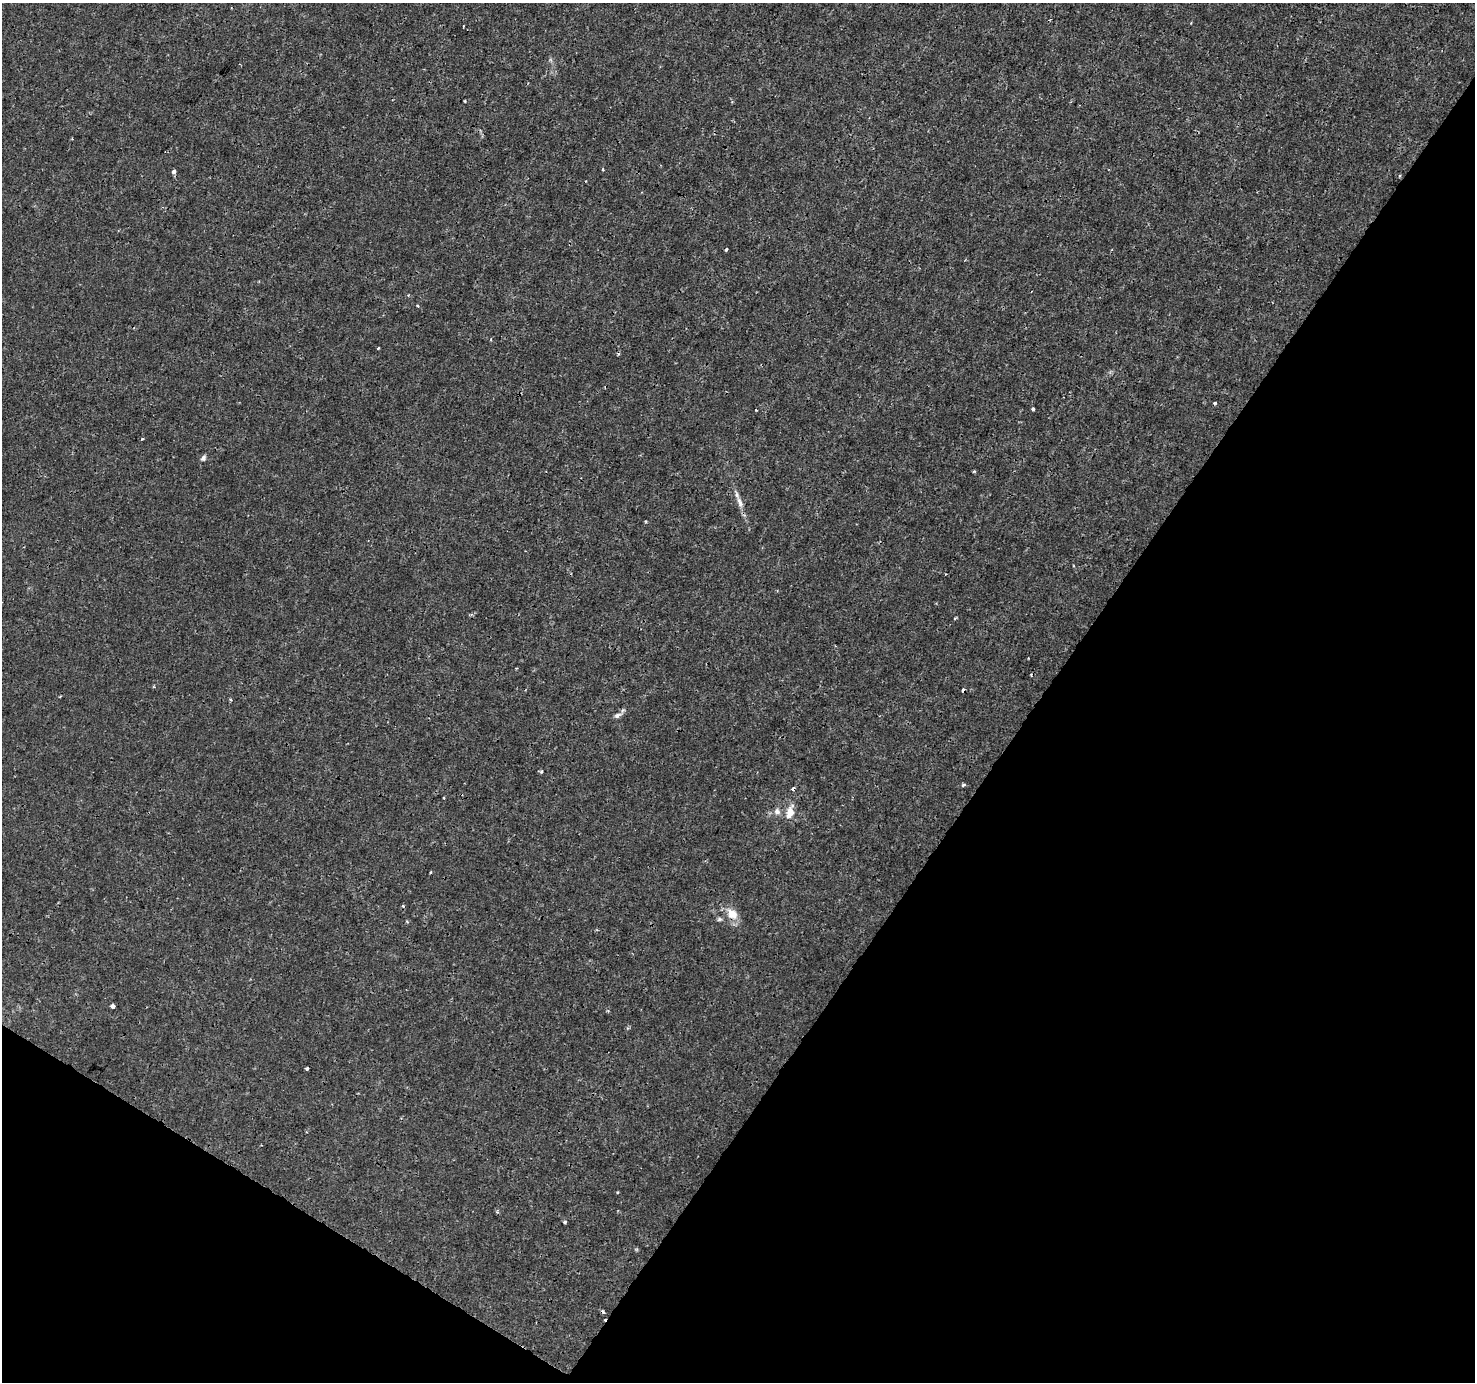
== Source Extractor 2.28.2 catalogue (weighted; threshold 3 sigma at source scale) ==
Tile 15 of 4 x 4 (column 3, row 4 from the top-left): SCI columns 2948-4420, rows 189-1568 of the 5901 x 5965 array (HDU 1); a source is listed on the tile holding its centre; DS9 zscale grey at full resolution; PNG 1477 x 1384 px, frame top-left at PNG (2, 3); no overlay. Shown black and unused: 35% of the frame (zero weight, under 3 of 4 exposures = <1% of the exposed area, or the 3 px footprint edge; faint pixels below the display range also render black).
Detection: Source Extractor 2.28.2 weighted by HDU 2 'WHT'; one run over the whole footprint, this tile lists its part. Background 1.47e-04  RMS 7.6e-04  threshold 0.00342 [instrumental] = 3 sigma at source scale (4.5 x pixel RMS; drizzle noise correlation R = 1.50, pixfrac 1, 0.0396/0.0396 arcsec/px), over >= 5 px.
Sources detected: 28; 3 cosmic-ray / hot-pixel residue — not listed; the other 25 listed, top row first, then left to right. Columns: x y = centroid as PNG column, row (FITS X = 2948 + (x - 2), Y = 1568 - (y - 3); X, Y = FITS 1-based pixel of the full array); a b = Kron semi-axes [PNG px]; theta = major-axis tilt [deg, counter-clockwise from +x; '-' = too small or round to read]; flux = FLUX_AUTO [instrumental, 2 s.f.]
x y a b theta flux
465 101 3 2 - 0.065
602 169 4 2 - 0.098
174 172 5 5 - 0.2
417 306 4 3 - 0.082
1215 403 4 3 - 0.12
1033 409 3 3 - 0.29
756 410 3 2 - 0.071
142 439 4 2 - 0.067
203 458 8 6 67 0.2
740 502 16 7 -68 0.51
945 574 3 2 - 0.063
231 700 4 3 - 0.083
617 715 10 6 27 0.26
963 785 3 3 - 0.24
793 789 4 3 - 0.44
444 798 3 3 - 0.15
777 811 8 8 - 0.31
790 812 17 9 72 0.82
431 872 3 2 - 0.092
403 906 4 4 - 0.078
732 914 15 11 -38 0.93
719 919 7 5 21 0.13
112 1006 4 4 - 0.42
307 1068 4 3 - 0.2
565 1222 3 3 - 0.13
Overlapping masked pixels (flux is a lower limit): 1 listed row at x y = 793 789